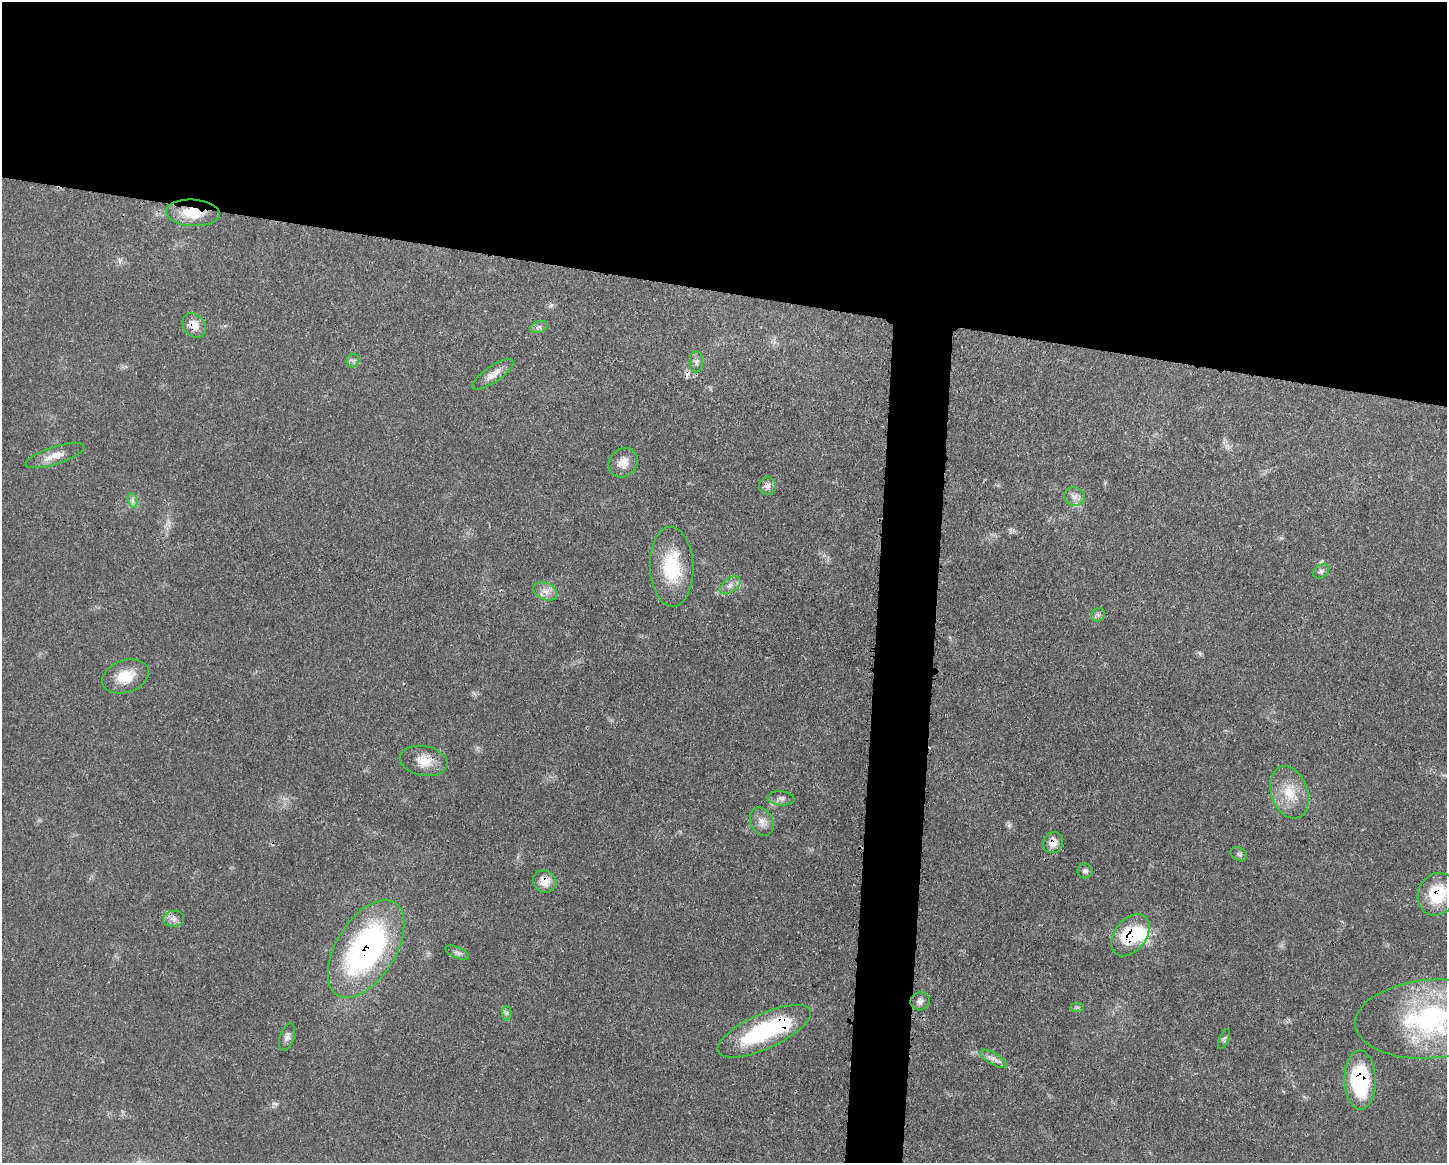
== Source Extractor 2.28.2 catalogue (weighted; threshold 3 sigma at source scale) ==
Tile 2 of 3 x 4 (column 2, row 1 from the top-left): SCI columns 1567-3011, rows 3492-4652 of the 4688 x 4656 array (HDU 1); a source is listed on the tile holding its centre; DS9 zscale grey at full resolution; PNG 1449 x 1165 px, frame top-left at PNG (2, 2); each listed source drawn as its Kron ellipse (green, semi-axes under 4 px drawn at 4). Shown black and unused: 28% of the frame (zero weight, under 3 of 4 exposures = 2% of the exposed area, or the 3 px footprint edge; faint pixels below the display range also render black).
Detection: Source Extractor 2.28.2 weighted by HDU 2 'WHT'; one run over the whole footprint, this tile lists its part. Background 0.0546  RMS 0.0033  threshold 0.0148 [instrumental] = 3 sigma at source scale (4.5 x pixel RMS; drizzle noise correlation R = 1.50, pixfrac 1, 0.05/0.05 arcsec/px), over >= 5 px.
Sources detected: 42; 1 inside a brighter object's white glare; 1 cosmic-ray / hot-pixel residue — neither listed nor drawn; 1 inside a brighter listed object's ellipse — not listed separately; the other 39 listed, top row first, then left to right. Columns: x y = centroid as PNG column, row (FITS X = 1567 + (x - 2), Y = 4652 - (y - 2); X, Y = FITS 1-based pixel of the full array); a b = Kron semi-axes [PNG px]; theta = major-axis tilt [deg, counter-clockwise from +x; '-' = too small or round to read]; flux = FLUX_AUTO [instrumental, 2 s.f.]
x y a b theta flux
193 213 27 13 -3 9.2
194 325 13 10 -53 4.2
539 327 9 5 22 0.9
353 361 7 6 - 0.86
696 362 10 7 -90 1.3
493 374 24 8 35 3.2
55 456 31 8 18 4.1
623 463 16 13 48 3.9
768 486 9 8 - 1.6
1074 496 10 9 - 2
132 500 7 4 -71 0.91
672 567 40 22 -88 18
1321 571 9 6 36 1.1
730 585 12 7 36 1.9
545 591 13 8 -24 2.5
1098 615 7 6 - 0.93
125 676 24 16 19 7.4
424 761 24 15 -11 5.8
1289 792 27 18 -72 8.8
781 798 14 7 -4 1.4
762 822 15 11 -64 2.9
1053 843 11 9 57 2.8
1239 854 9 6 -34 0.82
1085 871 7 7 - 1.1
544 881 12 11 - 3.9
1437 894 22 19 62 15
174 919 10 8 5 1.7
1130 935 24 16 52 18
366 949 54 29 58 87
457 953 12 5 -24 1.1
920 1001 10 9 - 1.5
1077 1007 7 4 0 0.6
506 1013 7 4 90 0.75
1430 1019 75 39 5 57
764 1031 50 17 24 35
287 1037 14 7 72 1.6
1224 1039 11 4 68 0.76
994 1059 15 5 -30 1.9
1360 1080 29 15 -90 30
Overlapping masked pixels (flux is a lower limit): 8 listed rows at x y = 193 213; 194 325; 1053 843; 544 881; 1437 894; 1130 935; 366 949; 1360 1080
Isophote crosses this tile's border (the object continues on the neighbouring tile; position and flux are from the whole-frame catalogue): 2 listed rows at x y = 1437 894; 1430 1019